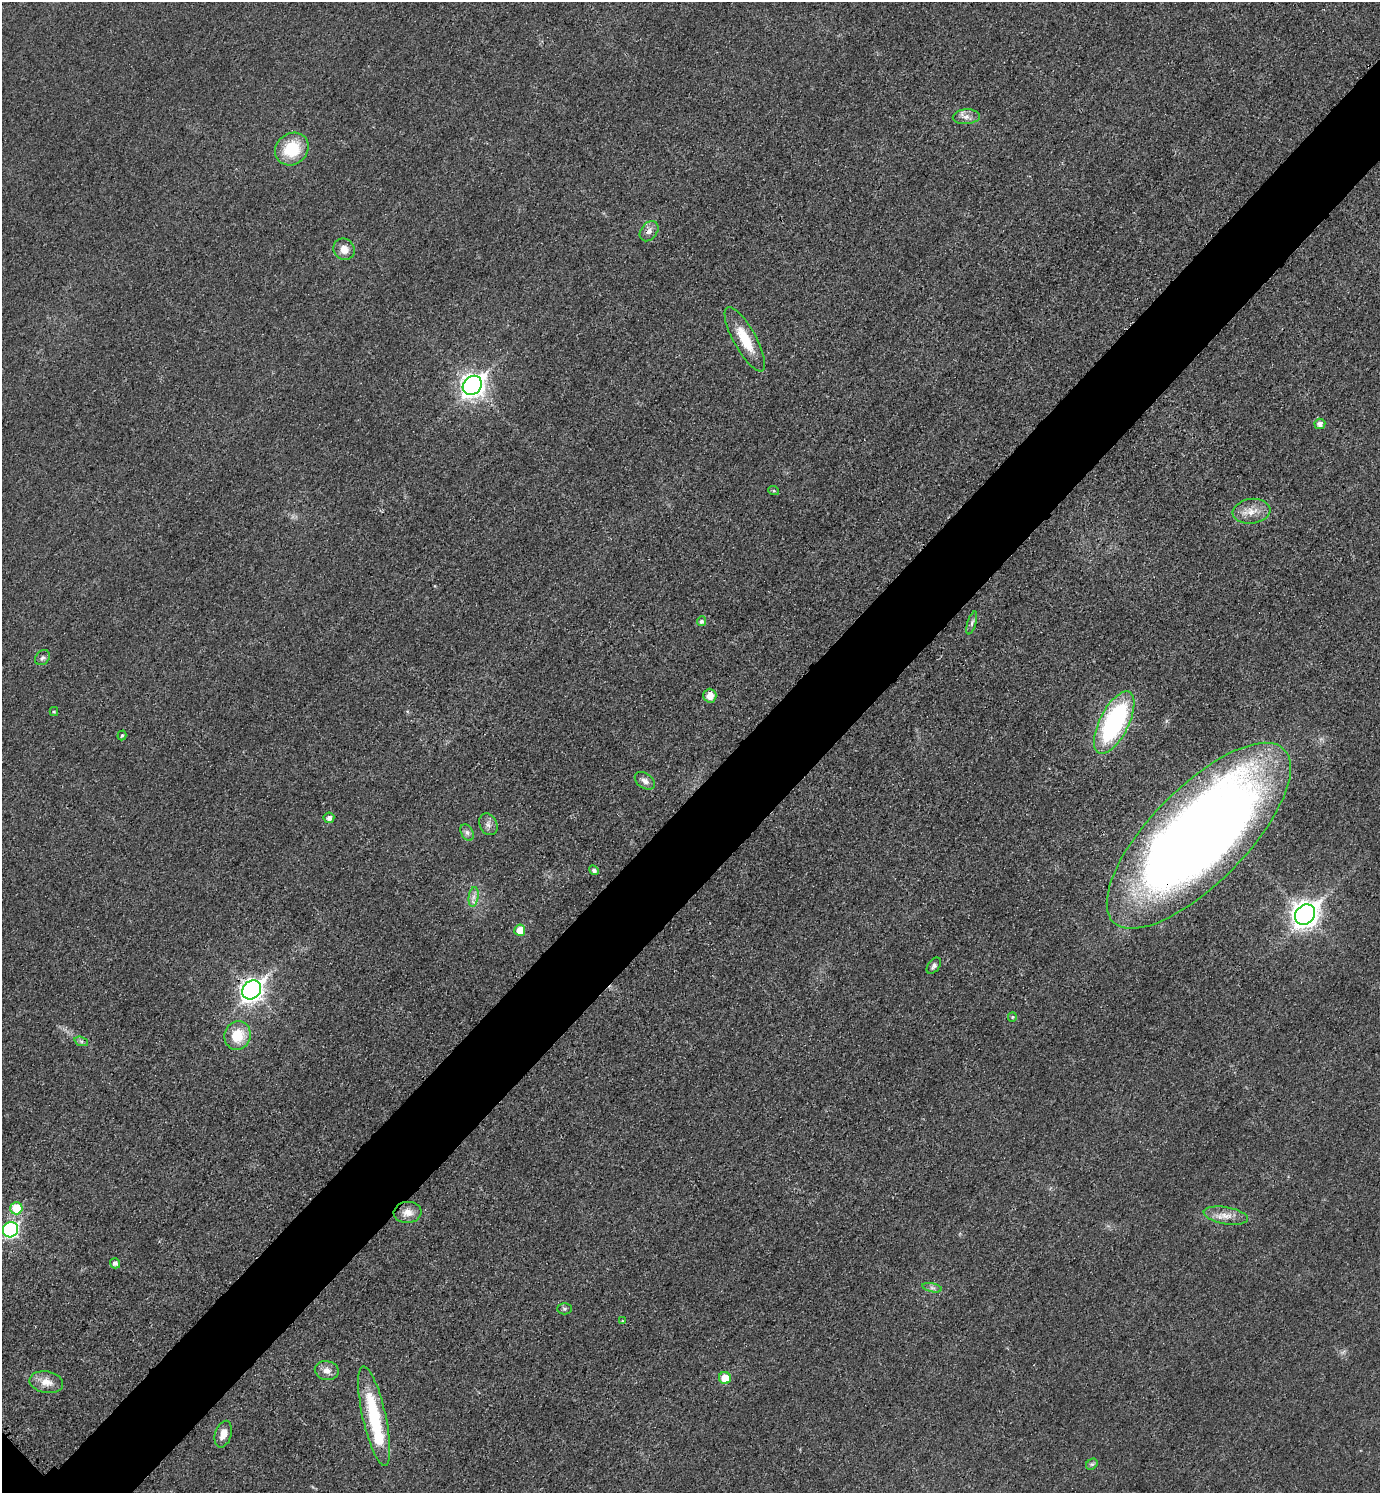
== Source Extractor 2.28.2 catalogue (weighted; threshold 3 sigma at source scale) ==
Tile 10 of 4 x 4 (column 2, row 3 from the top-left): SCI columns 1554-2931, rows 1514-3004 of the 6010 x 6009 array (HDU 1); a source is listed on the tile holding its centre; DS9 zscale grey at full resolution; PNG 1382 x 1495 px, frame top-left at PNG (2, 2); each listed source drawn as its Kron ellipse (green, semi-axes under 4 px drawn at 4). Shown black and unused: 6% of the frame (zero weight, under 3 of 4 exposures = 2% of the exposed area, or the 3 px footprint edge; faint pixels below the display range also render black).
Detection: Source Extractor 2.28.2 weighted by HDU 2 'WHT'; one run over the whole footprint, this tile lists its part. Background 0.0177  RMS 0.0055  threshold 0.0248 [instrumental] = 3 sigma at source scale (4.5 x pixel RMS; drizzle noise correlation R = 1.50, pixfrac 1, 0.05/0.05 arcsec/px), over >= 5 px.
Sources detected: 45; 1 inside a brighter object's white glare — neither listed nor drawn; the other 44 listed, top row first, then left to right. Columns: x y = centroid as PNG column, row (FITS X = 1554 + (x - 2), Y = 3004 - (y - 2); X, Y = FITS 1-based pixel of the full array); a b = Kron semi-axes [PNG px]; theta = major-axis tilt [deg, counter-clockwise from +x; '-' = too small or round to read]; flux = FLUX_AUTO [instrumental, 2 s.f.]
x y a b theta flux
966 117 13 7 4 3.3
292 149 18 15 39 22
649 231 11 8 52 3
344 249 11 10 - 5.5
745 339 36 11 -61 17
472 385 10 8 46 380
1320 424 5 5 - 2.7
774 491 5 3 - 0.63
1251 511 19 12 8 7.6
701 621 5 4 - 1.6
972 623 12 4 73 1.5
43 658 8 6 49 1.5
710 696 7 6 - 6.2
54 711 4 4 - 0.7
1114 722 34 14 63 89
122 735 5 4 - 0.86
645 781 11 7 -37 2.6
329 818 5 5 - 2.3
488 824 11 8 -64 2.7
467 833 9 6 -63 1.8
1199 836 121 48 45 810
594 870 5 4 - 1.7
474 897 10 5 81 2.4
1305 914 11 9 45 490
520 930 5 5 - 8.8
934 966 9 5 52 1.8
252 990 10 8 45 320
1012 1017 5 4 - 0.63
237 1035 14 13 - 15
81 1041 7 4 -18 1.1
16 1208 6 6 - 20
408 1212 14 10 4 5.5
1226 1216 22 8 -10 6.2
10 1230 8 7 - 100
115 1263 5 5 - 2.2
932 1288 10 4 -13 1.4
565 1309 7 5 0 1.1
622 1321 4 2 - 0.52
327 1371 12 9 -12 3.9
725 1378 6 6 - 9.1
46 1382 17 11 -10 6.6
374 1416 51 11 -77 42
223 1434 14 8 73 5.2
1092 1464 6 5 - 1.1
Overlapping masked pixels (flux is a lower limit): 2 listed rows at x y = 1199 836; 252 990